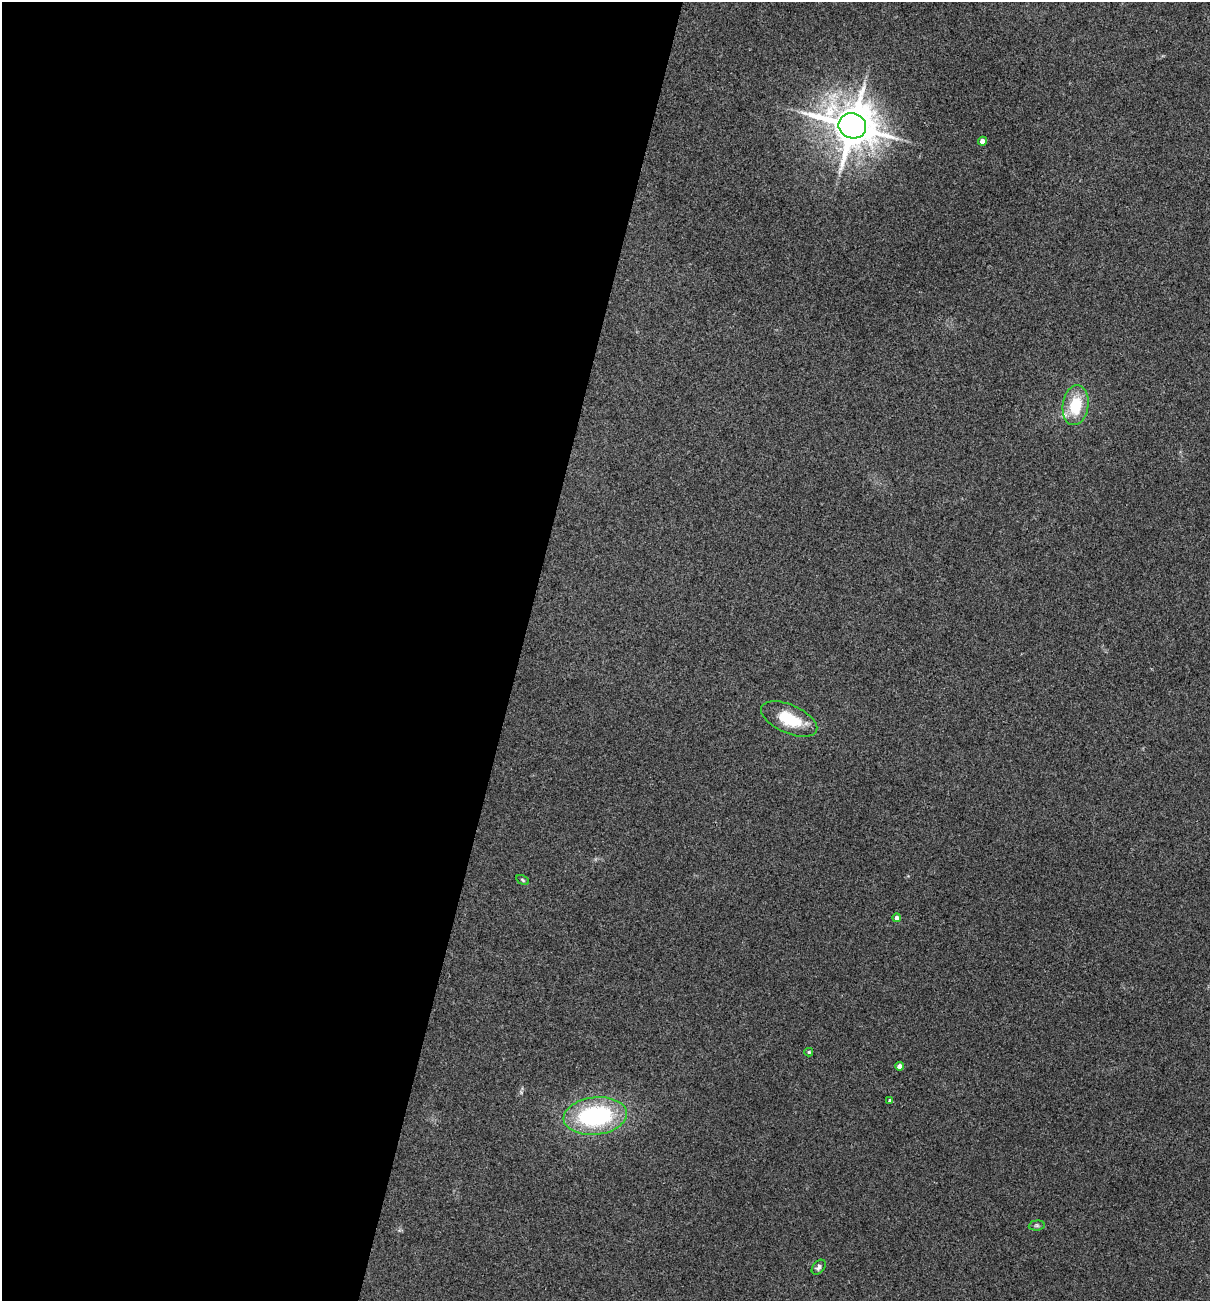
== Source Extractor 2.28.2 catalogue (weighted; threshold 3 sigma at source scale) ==
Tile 5 of 4 x 4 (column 1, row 2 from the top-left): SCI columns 126-1333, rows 2597-3895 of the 5209 x 5195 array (HDU 1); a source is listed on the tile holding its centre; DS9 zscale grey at full resolution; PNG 1212 x 1303 px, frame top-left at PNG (2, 2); each listed source drawn as its Kron ellipse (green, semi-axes under 4 px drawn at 4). Shown black and unused: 43% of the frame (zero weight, under 3 of 4 exposures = <1% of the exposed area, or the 3 px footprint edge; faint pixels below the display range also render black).
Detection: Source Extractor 2.28.2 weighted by HDU 2 'WHT'; one run over the whole footprint, this tile lists its part. Background 0.12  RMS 0.0065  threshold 0.0294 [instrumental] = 3 sigma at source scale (4.5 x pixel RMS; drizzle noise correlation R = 1.50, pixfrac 1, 0.05/0.05 arcsec/px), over >= 5 px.
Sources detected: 12; all 12 listed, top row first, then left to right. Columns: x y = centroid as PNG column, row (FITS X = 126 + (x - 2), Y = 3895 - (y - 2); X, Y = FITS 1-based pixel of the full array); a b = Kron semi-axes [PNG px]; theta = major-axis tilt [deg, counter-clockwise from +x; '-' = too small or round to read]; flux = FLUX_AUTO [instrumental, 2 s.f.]
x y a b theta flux
852 126 14 12 -19 2700
982 141 4 4 - 4.7
1076 405 20 13 81 25
789 719 30 14 -24 23
522 880 6 4 -29 0.96
897 918 4 4 - 2.9
809 1052 4 3 - 0.94
899 1066 4 4 - 3
890 1100 4 3 - 1.3
595 1116 32 18 6 87
1037 1225 8 5 5 1.3
819 1267 8 5 49 2.2